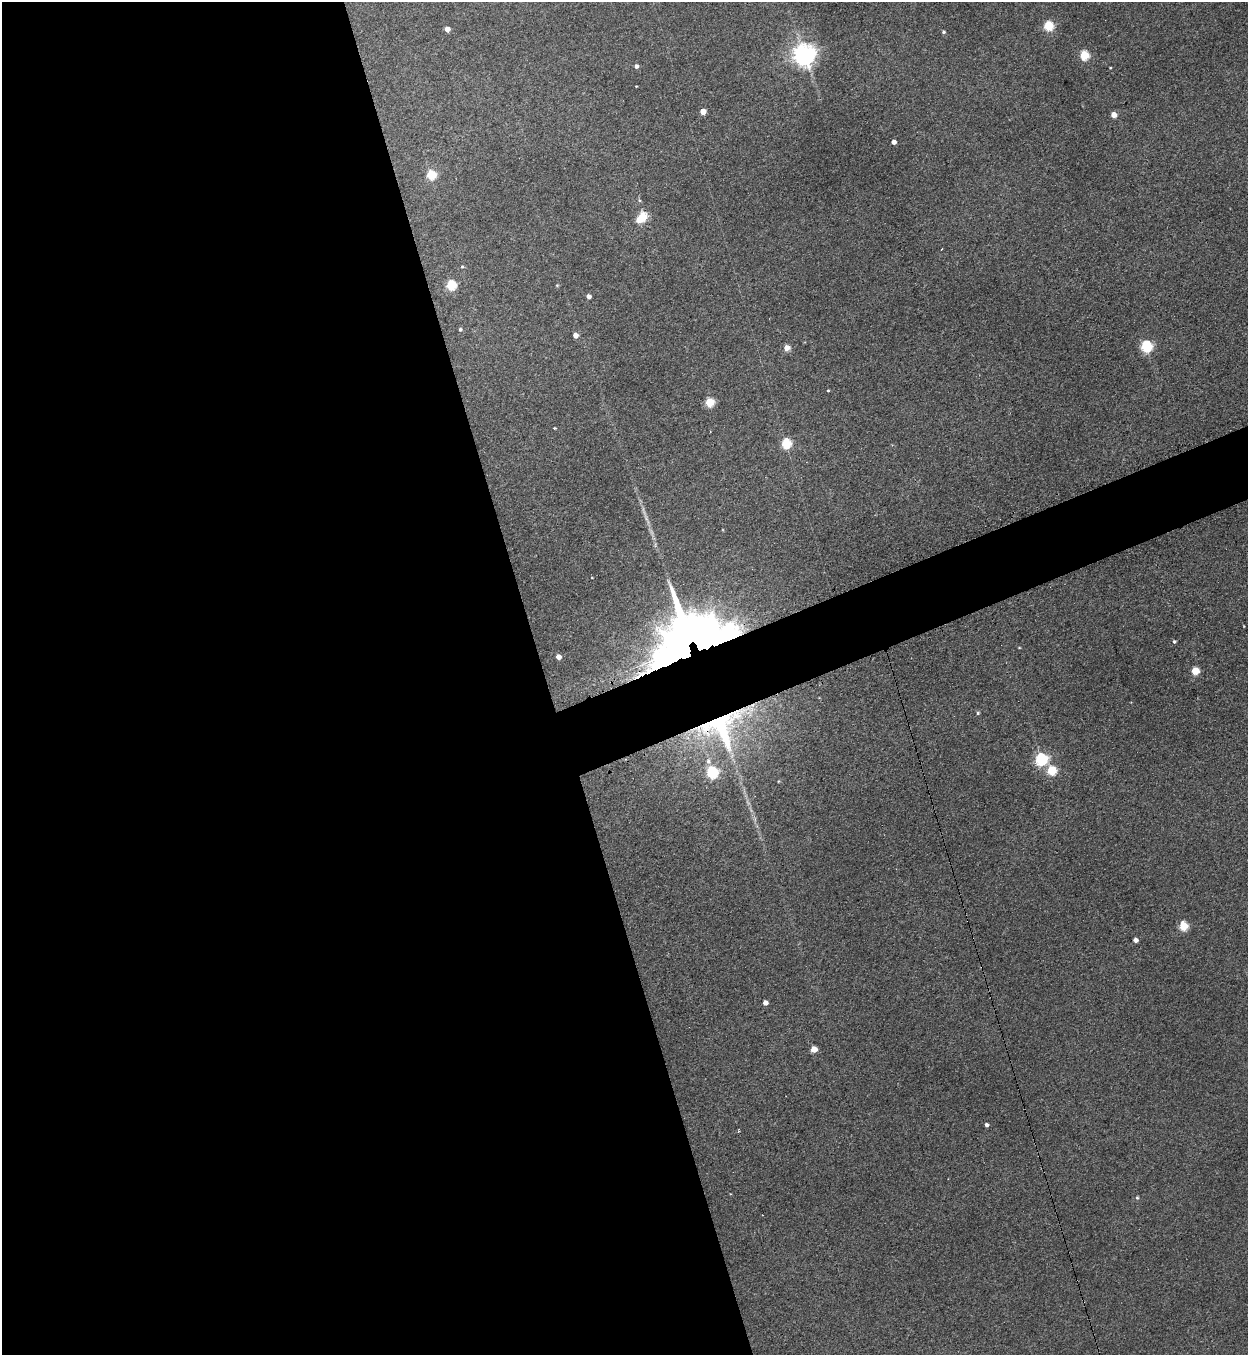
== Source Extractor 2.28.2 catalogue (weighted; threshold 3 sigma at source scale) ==
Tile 9 of 4 x 4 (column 1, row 3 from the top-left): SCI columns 281-1526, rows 1375-2727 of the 5416 x 5455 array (HDU 1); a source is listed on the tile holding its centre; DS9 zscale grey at full resolution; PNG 1250 x 1357 px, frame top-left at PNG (2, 2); no overlay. Shown black and unused: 47% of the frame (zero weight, under 3 of 4 exposures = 3% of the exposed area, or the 3 px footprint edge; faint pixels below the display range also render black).
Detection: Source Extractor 2.28.2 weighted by HDU 2 'WHT'; one run over the whole footprint, this tile lists its part. Background 0.189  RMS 0.0084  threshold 0.0377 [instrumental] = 3 sigma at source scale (4.5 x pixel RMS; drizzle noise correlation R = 1.50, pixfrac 1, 0.05/0.05 arcsec/px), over >= 5 px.
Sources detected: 47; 2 inside a brighter object's white glare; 1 cosmic-ray / hot-pixel residue — not listed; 2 inside a brighter listed object's ellipse — not listed separately; the other 42 listed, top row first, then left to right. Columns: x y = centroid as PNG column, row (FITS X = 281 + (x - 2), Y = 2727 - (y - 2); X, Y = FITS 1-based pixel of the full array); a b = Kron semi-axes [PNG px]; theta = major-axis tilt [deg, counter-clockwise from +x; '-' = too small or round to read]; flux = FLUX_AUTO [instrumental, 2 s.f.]
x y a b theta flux
1048 26 5 5 - 52
447 29 4 4 - 6.2
943 32 5 4 - 1.3
804 55 7 7 - 650
1084 55 5 5 - 42
636 66 5 5 - 2.5
1110 68 4 2 - 0.57
636 86 3 2 - 0.56
703 111 4 4 - 9.3
1114 115 4 4 - 7.9
894 142 4 4 - 4.5
431 175 5 5 - 45
643 217 5 5 - 38
638 220 5 4 - 7.3
462 267 5 3 - 0.93
451 285 5 5 - 54
557 285 5 4 - 0.83
589 296 4 4 - 3.6
460 329 5 5 - 1.5
575 335 4 4 - 5.9
1146 346 6 5 - 86
787 348 8 7 - 4.8
828 391 3 3 - 0.74
710 402 5 5 - 37
554 428 3 3 - 0.75
786 443 6 5 - 50
1174 641 4 4 - 1.3
684 652 95 40 31 680
558 657 4 4 - 6.8
1195 671 5 5 - 29
978 713 5 4 - 1.1
720 728 51 39 -56 140
1041 759 6 6 - 120
1052 771 5 5 - 45
712 772 7 6 - 86
778 781 4 3 - 0.63
1183 926 5 5 - 47
1136 940 4 4 - 3.6
765 1003 4 4 - 5.2
814 1049 5 4 - 12
987 1125 4 4 - 2.3
1137 1198 5 4 - 1.1
Overlapping masked pixels (flux is a lower limit): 2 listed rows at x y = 684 652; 720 728